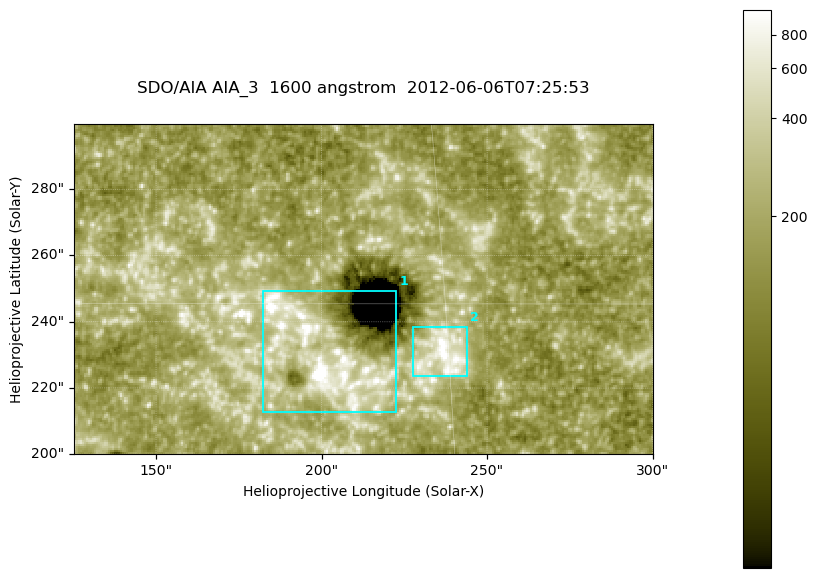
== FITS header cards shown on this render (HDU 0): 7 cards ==
TELESCOP= 'SDO/AIA '
INSTRUME= 'AIA_3   '
WAVELNTH=                 1600
WAVEUNIT= 'angstrom'
DATE-OBS= '2012-06-06T07:25:53.12'
CTYPE1  = 'HPLN-TAN'
CTYPE2  = 'HPLT-TAN'

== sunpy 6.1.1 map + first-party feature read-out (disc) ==
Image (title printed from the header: SDO/AIA AIA_3  1600 angstrom  2012-06-06T07:25:53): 287 x 164 px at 0.609 arcsec/px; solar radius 946 arcsec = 1552 px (partial field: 0.6% of the solar disc is inside the frame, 100% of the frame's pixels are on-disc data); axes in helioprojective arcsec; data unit not stated in the header (colour bar unlabelled)
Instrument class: DISC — disc imager (sunpy class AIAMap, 1600 A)
Bright regions (active regions / flare kernels): reference = the on-disc median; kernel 3 px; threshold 5 sigma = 334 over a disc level ~185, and >= 1.15x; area >= 47 px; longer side >= 3 px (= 1.8 arcsec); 2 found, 2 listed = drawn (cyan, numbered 1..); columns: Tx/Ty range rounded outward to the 2 arcsec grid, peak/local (2 s.f.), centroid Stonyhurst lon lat
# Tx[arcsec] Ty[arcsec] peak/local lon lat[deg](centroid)
1 182..224 212..250 13 +13 +14
2 226..244 224..240 7.7 +15 +14